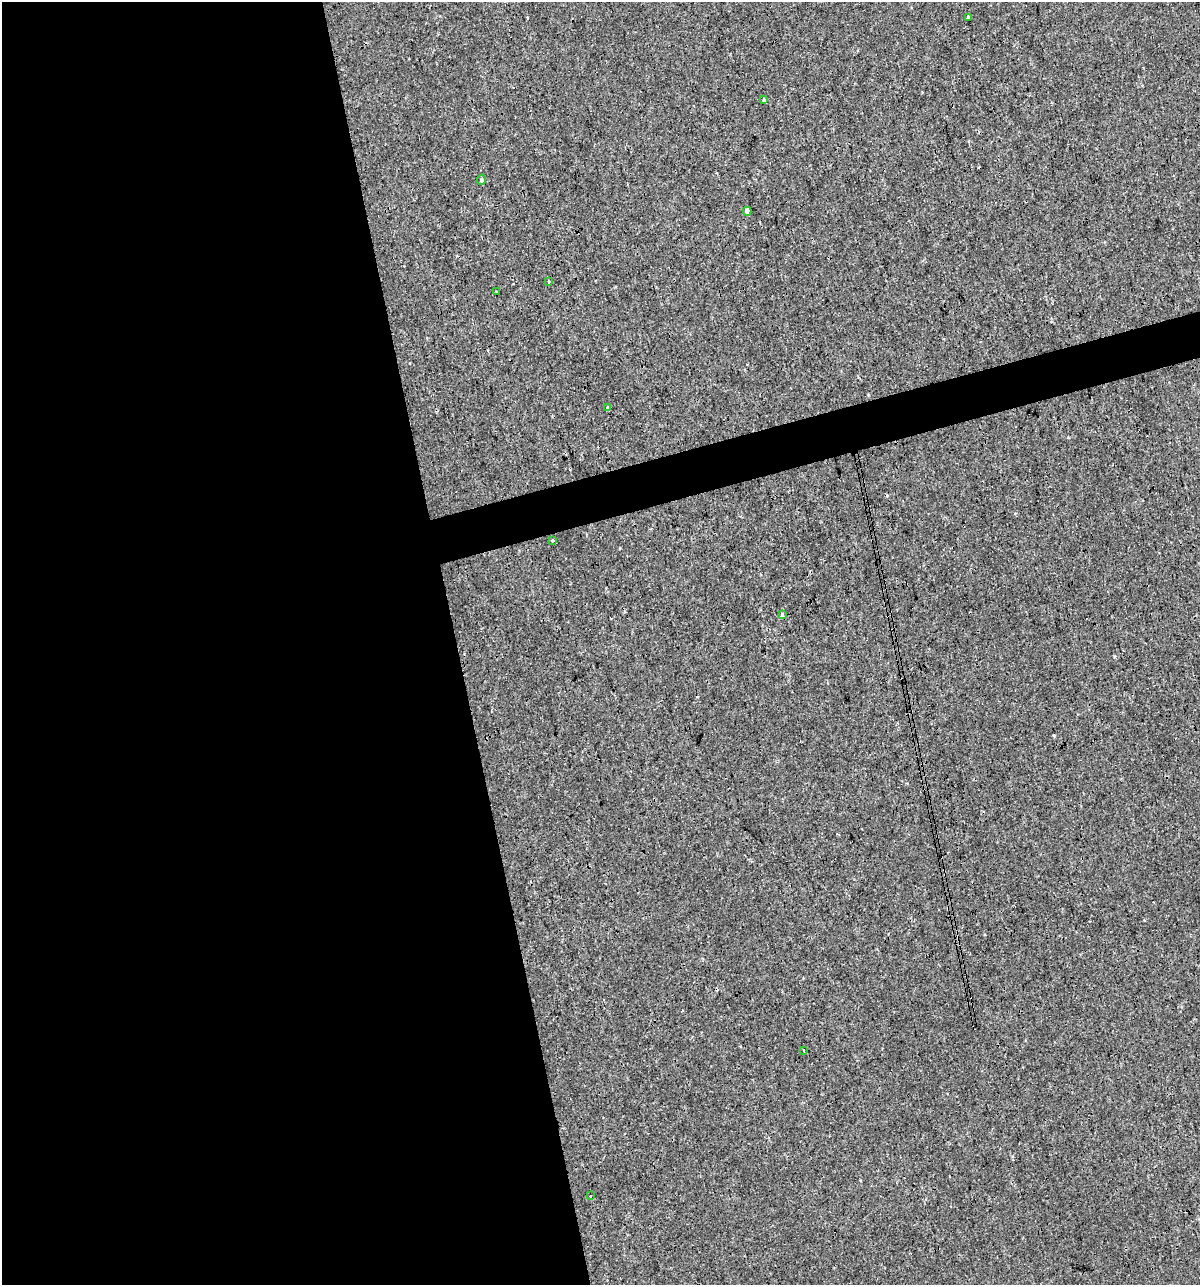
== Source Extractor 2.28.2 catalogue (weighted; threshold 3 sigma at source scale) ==
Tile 9 of 4 x 4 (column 1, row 3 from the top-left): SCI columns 46-1243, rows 1284-2566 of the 4930 x 5132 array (HDU 1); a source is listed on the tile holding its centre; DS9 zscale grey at full resolution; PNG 1202 x 1287 px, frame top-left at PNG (2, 2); each listed source drawn as its Kron ellipse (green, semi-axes under 4 px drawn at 4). Shown black and unused: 40% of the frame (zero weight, under 3 of 4 exposures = <1% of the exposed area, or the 3 px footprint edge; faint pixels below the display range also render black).
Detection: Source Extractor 2.28.2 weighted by HDU 2 'WHT'; one run over the whole footprint, this tile lists its part. Background 2.15e-04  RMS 0.0017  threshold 0.00763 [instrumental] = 3 sigma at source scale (4.5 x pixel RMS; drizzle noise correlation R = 1.50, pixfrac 1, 0.0396/0.0396 arcsec/px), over >= 5 px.
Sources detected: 13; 2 cosmic-ray / hot-pixel residue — neither listed nor drawn; the other 11 listed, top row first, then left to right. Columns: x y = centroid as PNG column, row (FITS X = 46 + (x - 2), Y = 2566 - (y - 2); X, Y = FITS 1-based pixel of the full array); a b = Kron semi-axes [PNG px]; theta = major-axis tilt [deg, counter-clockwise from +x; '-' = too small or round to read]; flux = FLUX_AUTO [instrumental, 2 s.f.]
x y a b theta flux
968 17 3 3 - 0.32
764 100 3 3 - 0.42
481 180 5 4 - 0.3
747 211 4 4 - 0.81
548 282 4 2 - 0.16
496 291 2 2 - 0.15
608 407 3 3 - 0.46
553 540 3 3 - 0.24
782 614 3 3 - 0.8
804 1051 3 2 - 0.16
590 1196 2 2 - 0.13